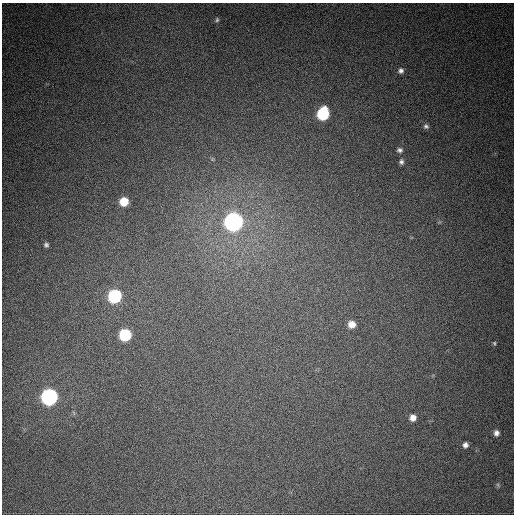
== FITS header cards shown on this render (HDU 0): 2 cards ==
NAXIS1  =                  512
NAXIS2  =                  512

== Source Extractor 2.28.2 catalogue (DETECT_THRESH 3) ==
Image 512 x 512 px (HDU 0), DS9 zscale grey, 1 PNG px = 1 image px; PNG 516 x 516 px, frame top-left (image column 1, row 512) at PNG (2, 3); no overlay
Background 579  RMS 16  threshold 48.6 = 3 sigma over >= 5 px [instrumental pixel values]
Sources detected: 19; all 19 listed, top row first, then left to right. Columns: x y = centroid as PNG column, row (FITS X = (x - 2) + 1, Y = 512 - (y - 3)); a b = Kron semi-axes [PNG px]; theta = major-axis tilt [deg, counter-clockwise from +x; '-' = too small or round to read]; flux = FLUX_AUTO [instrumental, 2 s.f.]
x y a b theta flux
217 20 6 5 - 1800
401 71 8 7 - 4200
323 114 9 7 69 94000
426 126 7 6 - 3200
400 150 8 6 -3 3400
212 159 7 4 90 1500
401 162 7 6 - 3200
124 202 7 7 - 22000
233 222 9 8 - 610000
46 245 6 5 - 2500
114 296 8 7 - 130000
352 324 7 7 - 11000
125 335 8 7 - 81000
494 343 6 4 -72 1400
49 397 8 8 - 370000
413 418 6 6 - 7500
496 433 7 6 - 4900
465 445 6 5 - 4400
498 485 6 5 - 1800